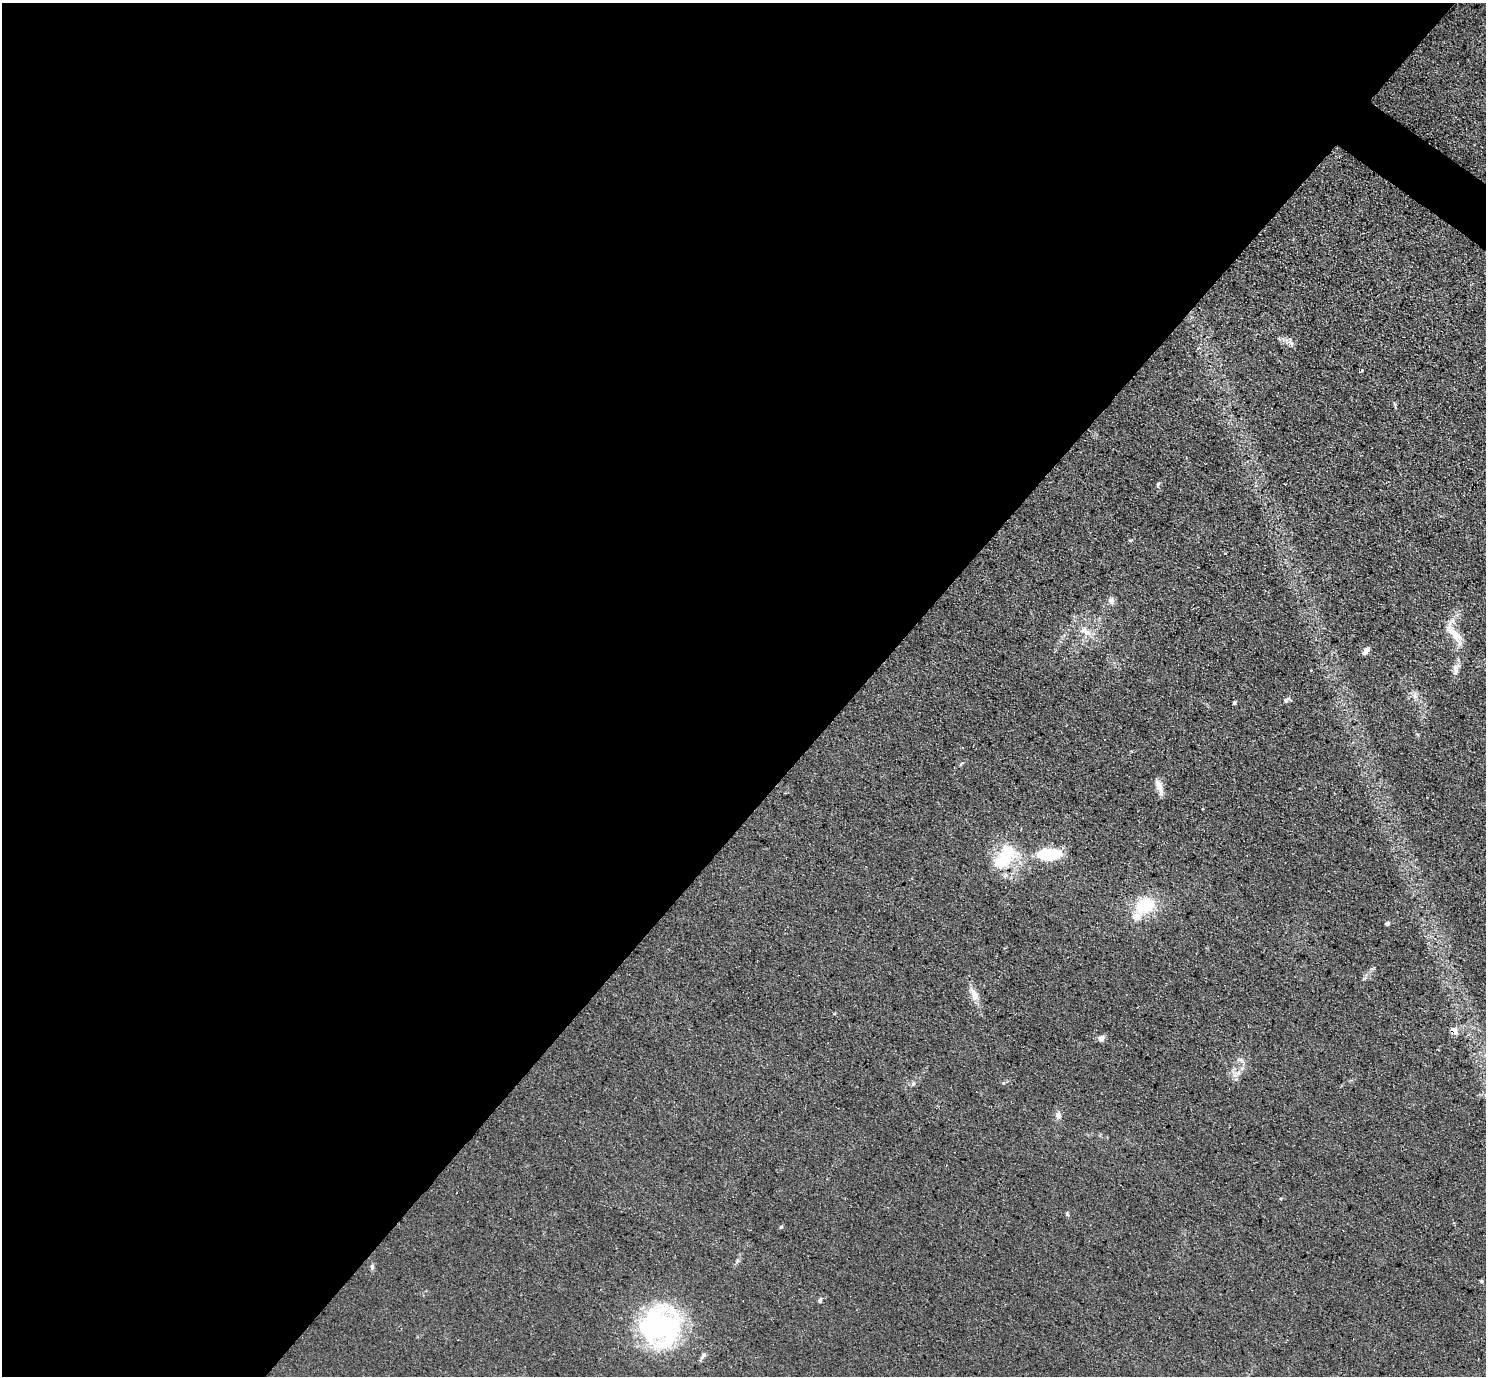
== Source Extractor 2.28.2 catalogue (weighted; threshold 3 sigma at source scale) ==
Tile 5 of 4 x 4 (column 1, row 2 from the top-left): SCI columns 2-1485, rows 2902-4275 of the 5939 x 5943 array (HDU 1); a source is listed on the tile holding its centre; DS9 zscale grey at full resolution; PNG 1488 x 1378 px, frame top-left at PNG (2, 3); no overlay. Shown black and unused: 58% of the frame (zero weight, under 3 of 5 exposures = <1% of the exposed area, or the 3 px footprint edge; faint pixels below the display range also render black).
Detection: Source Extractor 2.28.2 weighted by HDU 2 'WHT'; one run over the whole footprint, this tile lists its part. Background 0.0727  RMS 0.0089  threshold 0.0403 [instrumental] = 3 sigma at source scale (4.5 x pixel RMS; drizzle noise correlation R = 1.50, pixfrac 1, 0.05/0.05 arcsec/px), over >= 5 px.
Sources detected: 29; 1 inside a brighter listed object's ellipse — not listed separately; the other 28 listed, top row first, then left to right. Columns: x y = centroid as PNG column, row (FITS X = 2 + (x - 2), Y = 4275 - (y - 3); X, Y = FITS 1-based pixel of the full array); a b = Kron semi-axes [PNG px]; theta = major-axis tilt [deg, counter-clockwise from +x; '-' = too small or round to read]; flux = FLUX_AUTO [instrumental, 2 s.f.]
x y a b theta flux
1291 343 7 6 - 2.8
1158 484 7 4 54 1.3
1111 601 8 8 - 3.7
1086 631 19 8 -38 9.5
1453 632 35 13 -58 17
1366 651 9 5 49 4.4
1456 669 17 8 76 5.9
1415 696 10 5 -90 2.9
1286 700 7 4 53 1.7
1234 703 5 3 - 1.2
1158 785 16 9 -73 8
1048 854 23 12 2 44
1004 857 34 19 50 45
1145 906 25 19 25 35
1387 923 5 4 - 1.8
973 992 18 7 -51 6.6
1454 1030 9 5 -49 5.7
1101 1038 8 7 - 3.5
1238 1073 9 5 45 3.3
913 1084 6 6 - 1.7
1058 1115 10 8 -70 3.8
1067 1213 5 3 - 1.1
781 1227 6 3 45 0.97
372 1267 8 5 -81 1.9
1481 1281 5 4 - 1.1
820 1300 5 4 - 2.2
660 1326 41 39 0 170
703 1355 10 6 55 2.8
Overlapping masked pixels (flux is a lower limit): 1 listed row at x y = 1454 1030